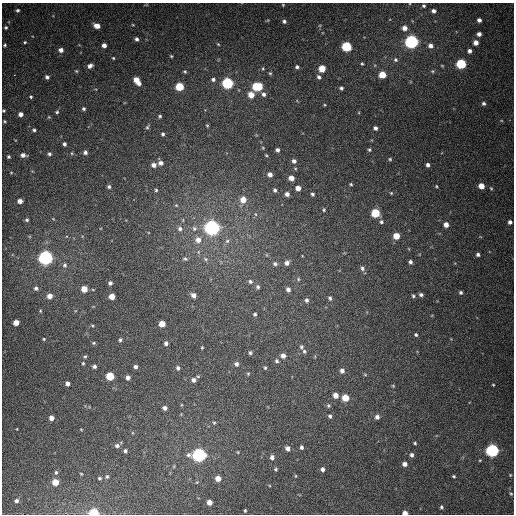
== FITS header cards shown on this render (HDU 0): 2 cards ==
NAXIS1  =                  512
NAXIS2  =                  512

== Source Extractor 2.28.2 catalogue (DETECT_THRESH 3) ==
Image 512 x 512 px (HDU 0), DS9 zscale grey, 1 PNG px = 1 image px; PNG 516 x 516 px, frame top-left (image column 1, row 512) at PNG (2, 3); no overlay
Background 395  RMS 10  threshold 30.7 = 3 sigma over >= 5 px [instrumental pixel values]
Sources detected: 208; all 208 listed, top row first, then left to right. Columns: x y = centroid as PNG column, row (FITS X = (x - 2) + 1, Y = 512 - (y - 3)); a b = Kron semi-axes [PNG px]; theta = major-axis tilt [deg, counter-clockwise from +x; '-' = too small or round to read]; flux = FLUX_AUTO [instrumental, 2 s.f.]
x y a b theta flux
283 5 4 3 - 640
424 6 3 3 - 1100
18 10 3 3 - 1000
434 11 4 4 - 2200
479 20 4 4 - 2600
284 21 5 5 - 1700
133 25 5 3 - 610
97 26 6 4 -18 5800
6 27 4 4 - 920
405 28 5 4 - 4300
479 34 4 4 - 2800
137 39 4 4 - 1700
25 42 4 3 - 780
412 42 6 5 - 230000
476 43 4 4 - 4900
218 44 5 4 - 800
5 45 3 3 - 860
104 45 4 4 - 3100
346 46 5 5 - 54000
430 46 5 5 - 3300
61 50 5 5 - 3300
469 51 4 4 - 2300
171 56 3 3 - 730
113 58 4 4 - 730
396 60 6 5 - 1300
362 64 3 3 - 790
461 64 5 5 - 58000
90 66 5 4 - 2600
442 66 4 3 - 560
297 67 4 4 - 1500
322 68 5 5 - 14000
263 69 6 4 72 870
76 71 5 4 - 710
185 71 5 5 - 980
433 71 5 4 - 940
270 73 4 4 - 900
14 75 2 2 - 3800
382 75 5 5 - 15000
47 77 5 4 - 1700
319 77 5 4 - 1800
213 79 5 5 - 1800
137 81 8 4 -55 10000
228 83 6 5 - 100000
257 86 7 5 -1 38000
180 87 5 5 - 29000
341 88 4 4 - 1600
264 94 6 5 - 2100
251 95 5 5 - 9500
31 97 4 4 - 930
484 103 5 5 - 1600
325 105 4 3 - 620
84 109 4 4 - 1300
4 111 4 3 - 820
57 112 4 4 - 1100
21 114 5 4 - 3600
160 116 4 4 - 1100
49 117 4 4 - 710
501 120 5 3 - 580
5 121 5 4 - 800
207 125 4 4 - 770
147 127 7 4 60 1100
375 128 5 4 - 2300
34 130 4 4 - 1300
163 134 4 4 - 1300
64 144 4 3 - 1700
277 150 4 4 - 1900
369 150 5 5 - 1200
85 152 5 5 - 2100
49 154 5 4 - 1400
23 155 5 4 - 2900
266 155 4 3 - 660
9 157 4 4 - 1100
390 159 5 4 - 950
294 161 5 5 - 2100
161 163 6 5 - 2600
154 165 5 4 - 3200
428 165 4 4 - 2000
11 172 4 3 - 520
270 174 5 4 - 3700
291 178 5 4 - 5400
351 184 4 3 - 840
436 186 4 4 - 710
481 186 5 4 - 8000
109 187 4 4 - 1300
298 188 4 4 - 5100
491 188 5 4 - 830
156 190 4 4 - 860
275 190 5 4 - 1400
391 193 5 4 - 770
287 194 5 4 - 3200
312 194 4 3 - 1400
243 200 6 6 - 8100
20 201 4 4 - 4000
176 205 5 4 - 780
324 210 5 4 - 990
375 213 5 5 - 31000
255 214 6 4 -87 1000
53 219 5 3 - 550
27 220 4 4 - 1100
381 222 5 5 - 1200
510 222 4 4 - 2200
446 225 4 4 - 4500
194 228 7 7 - 2400
212 228 6 6 - 330000
180 229 7 7 - 2300
396 236 5 5 - 11000
198 240 7 7 - 5900
227 241 6 6 - 1900
478 254 4 4 - 1500
267 255 5 3 - 720
46 258 6 6 - 270000
185 259 7 5 -21 1400
205 259 7 5 -24 1800
410 262 4 4 - 1900
287 263 6 6 - 3100
275 264 6 5 - 1800
65 265 7 6 - 1900
362 268 7 5 -64 2000
298 279 5 4 - 930
250 281 7 6 - 1800
110 283 4 4 - 1900
258 287 6 5 - 1500
36 288 6 5 - 1800
84 289 5 5 - 9900
288 289 5 4 - 2700
93 290 5 3 - 540
461 292 4 3 - 1200
421 294 4 4 - 1600
194 295 6 5 - 3800
50 296 5 5 - 5500
112 296 5 5 - 7200
413 296 5 4 - 1100
330 298 5 4 - 1500
307 300 5 4 - 1800
40 311 5 4 - 790
255 314 4 4 - 1200
16 322 5 4 - 7100
162 324 5 5 - 10000
92 326 5 3 - 640
416 335 4 4 - 1000
44 339 3 3 - 710
120 340 5 4 - 1300
94 343 5 4 - 890
166 343 4 4 - 2000
301 347 5 4 - 1200
202 348 4 3 - 750
304 351 6 4 -75 1200
250 353 5 4 - 1200
283 355 5 5 - 3800
85 356 4 3 - 960
276 361 5 5 - 1400
83 363 4 3 - 800
236 364 6 5 - 2300
94 366 5 4 - 1700
135 367 5 4 - 2100
178 368 5 5 - 2000
265 368 5 4 - 930
342 371 6 5 - 2800
248 374 4 4 - 790
365 375 5 3 - 710
110 376 5 5 - 24000
128 377 4 4 - 2800
193 380 6 6 - 3000
67 383 4 4 - 2700
493 385 3 2 - 580
393 386 4 4 - 720
335 395 5 5 - 5400
345 398 5 5 - 15000
181 405 5 3 - 610
328 406 6 6 - 1200
165 408 5 4 - 2800
330 416 5 4 - 1400
377 417 5 5 - 2700
51 418 4 4 - 4200
214 423 5 5 - 980
17 429 3 2 - 410
81 429 4 3 - 570
415 443 3 3 - 920
117 446 6 5 - 2100
301 447 5 4 - 1700
288 448 5 5 - 3400
492 450 6 6 - 160000
125 451 4 4 - 1500
238 452 4 3 - 600
199 455 6 6 - 220000
412 455 5 5 - 2000
272 457 5 5 - 2600
405 464 5 5 - 3200
174 466 5 3 - 630
276 469 4 4 - 1000
322 469 5 4 - 2500
56 472 6 5 - 1300
81 474 4 3 - 600
510 475 4 4 - 660
295 476 5 3 - 660
454 476 3 3 - 890
107 477 6 4 89 1100
100 478 6 4 -1 1000
218 478 5 5 - 5700
55 482 5 5 - 13000
197 482 5 3 - 590
511 493 5 4 - 850
16 501 6 6 - 2300
209 502 5 4 - 5500
441 507 5 4 - 1200
245 510 3 3 - 830
94 513 5 4 - 56000
405 513 4 3 - 4900
At the frame edge (FLAGS 8, measured only in part): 3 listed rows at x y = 4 111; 94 513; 405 513